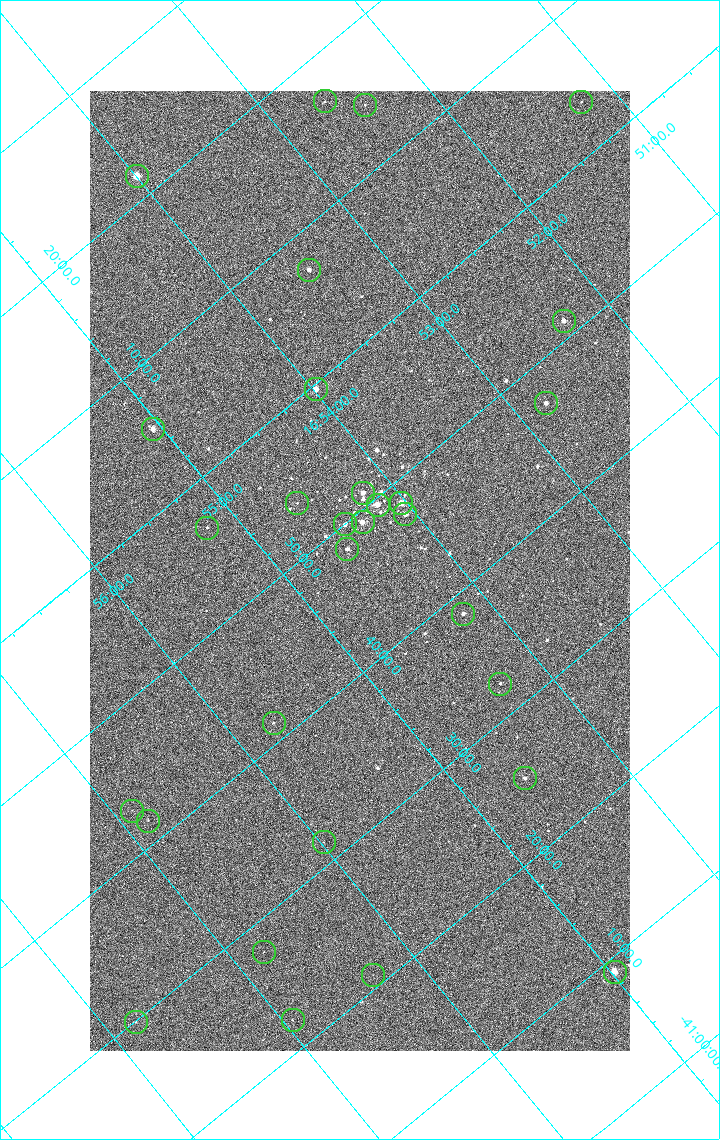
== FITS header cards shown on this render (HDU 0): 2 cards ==
NAXIS1  =                 1080 / length of data axis 1
NAXIS2  =                 1920 / length of data axis 2

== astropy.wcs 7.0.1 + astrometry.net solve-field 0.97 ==
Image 1080 x 1920 px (HDU 0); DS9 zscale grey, zoomed out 1/2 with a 90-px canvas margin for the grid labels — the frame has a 2x2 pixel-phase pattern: neighbouring pixels differ more than pixels two apart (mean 1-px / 2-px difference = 1.283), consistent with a one-shot-colour (mosaic) sensor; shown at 1/2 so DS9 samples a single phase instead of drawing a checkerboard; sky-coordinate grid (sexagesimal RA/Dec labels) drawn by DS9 from the SOLVED WCS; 30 Tycho-2 reference stars matched to detected sources circled (green)
Header WCS: none
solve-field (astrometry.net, Tycho-2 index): SOLVED blind (the file carries no WCS)
Solved WCS: RA---TAN-SIP/DEC--TAN-SIP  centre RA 16:54:34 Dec -41:46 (253.64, -41.77 deg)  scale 2.38 arcsec/px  FOV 42.8' x 76.0'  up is -140 deg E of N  parity flipped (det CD > 0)
(file carries no celestial WCS; the grid is the blind solution)
Tycho-2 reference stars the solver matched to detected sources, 30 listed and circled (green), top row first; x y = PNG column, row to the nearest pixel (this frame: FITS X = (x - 90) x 2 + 1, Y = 1920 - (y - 91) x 2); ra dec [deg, ICRS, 3 dp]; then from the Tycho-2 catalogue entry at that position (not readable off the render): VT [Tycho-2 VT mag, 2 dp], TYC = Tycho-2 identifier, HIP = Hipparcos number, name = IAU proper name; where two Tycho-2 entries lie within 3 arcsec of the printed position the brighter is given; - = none
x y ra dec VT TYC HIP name
324 102 253.156 -42.279 9.66 7876-986-1 - -
581 102 252.806 -42.060 9.90 7876-664-1 - -
365 105 253.104 -42.241 9.91 7876-299-1 - -
136 176 253.499 -42.362 4.82 7876-2743-1 82671 -
309 270 253.369 -42.121 7.31 7876-1152-1 - -
564 321 253.080 -41.855 6.51 7876-2659-1 82543 -
316 390 253.495 -41.994 6.38 7876-309-1 82669 -
546 404 253.197 -41.786 7.01 7876-2053-1 - -
152 430 253.764 -42.091 6.35 7876-2597-1 82783 -
363 493 253.549 -41.849 6.39 7876-2229-1 - -
297 504 253.650 -41.894 9.98 7876-253-1 - -
401 504 253.508 -41.806 5.47 7876-2191-1 82676 -
378 505 253.542 -41.825 6.07 7876-2204-1 82691 -
405 514 253.515 -41.792 6.56 7876-2254-1 - -
362 522 253.582 -41.820 6.62 7876-2640-1 82706 -
345 524 253.608 -41.832 7.44 7876-2319-1 - -
207 528 253.801 -41.944 9.16 7876-1486-1 - -
347 550 253.633 -41.805 7.76 7876-1997-1 - -
463 614 253.548 -41.642 7.21 7876-2339-1 - -
500 684 253.576 -41.540 8.52 7876-1880-1 - -
274 723 253.929 -41.690 9.45 7876-1772-1 - -
524 778 253.649 -41.423 8.08 7876-2472-1 - -
132 811 254.222 -41.719 10.94 7876-2588-1 - -
148 821 254.210 -41.695 10.00 7876-2426-1 - -
324 842 253.994 -41.527 10.16 7876-2126-1 - -
264 952 254.199 -41.464 10.79 7876-2221-1 - -
614 972 253.744 -41.151 5.82 7872-1609-1 82775 -
373 975 254.075 -41.350 10.73 7876-1756-1 - -
292 1020 254.236 -41.370 10.62 7876-1948-1 - -
136 1022 254.451 -41.499 10.62 7876-2486-1 - -